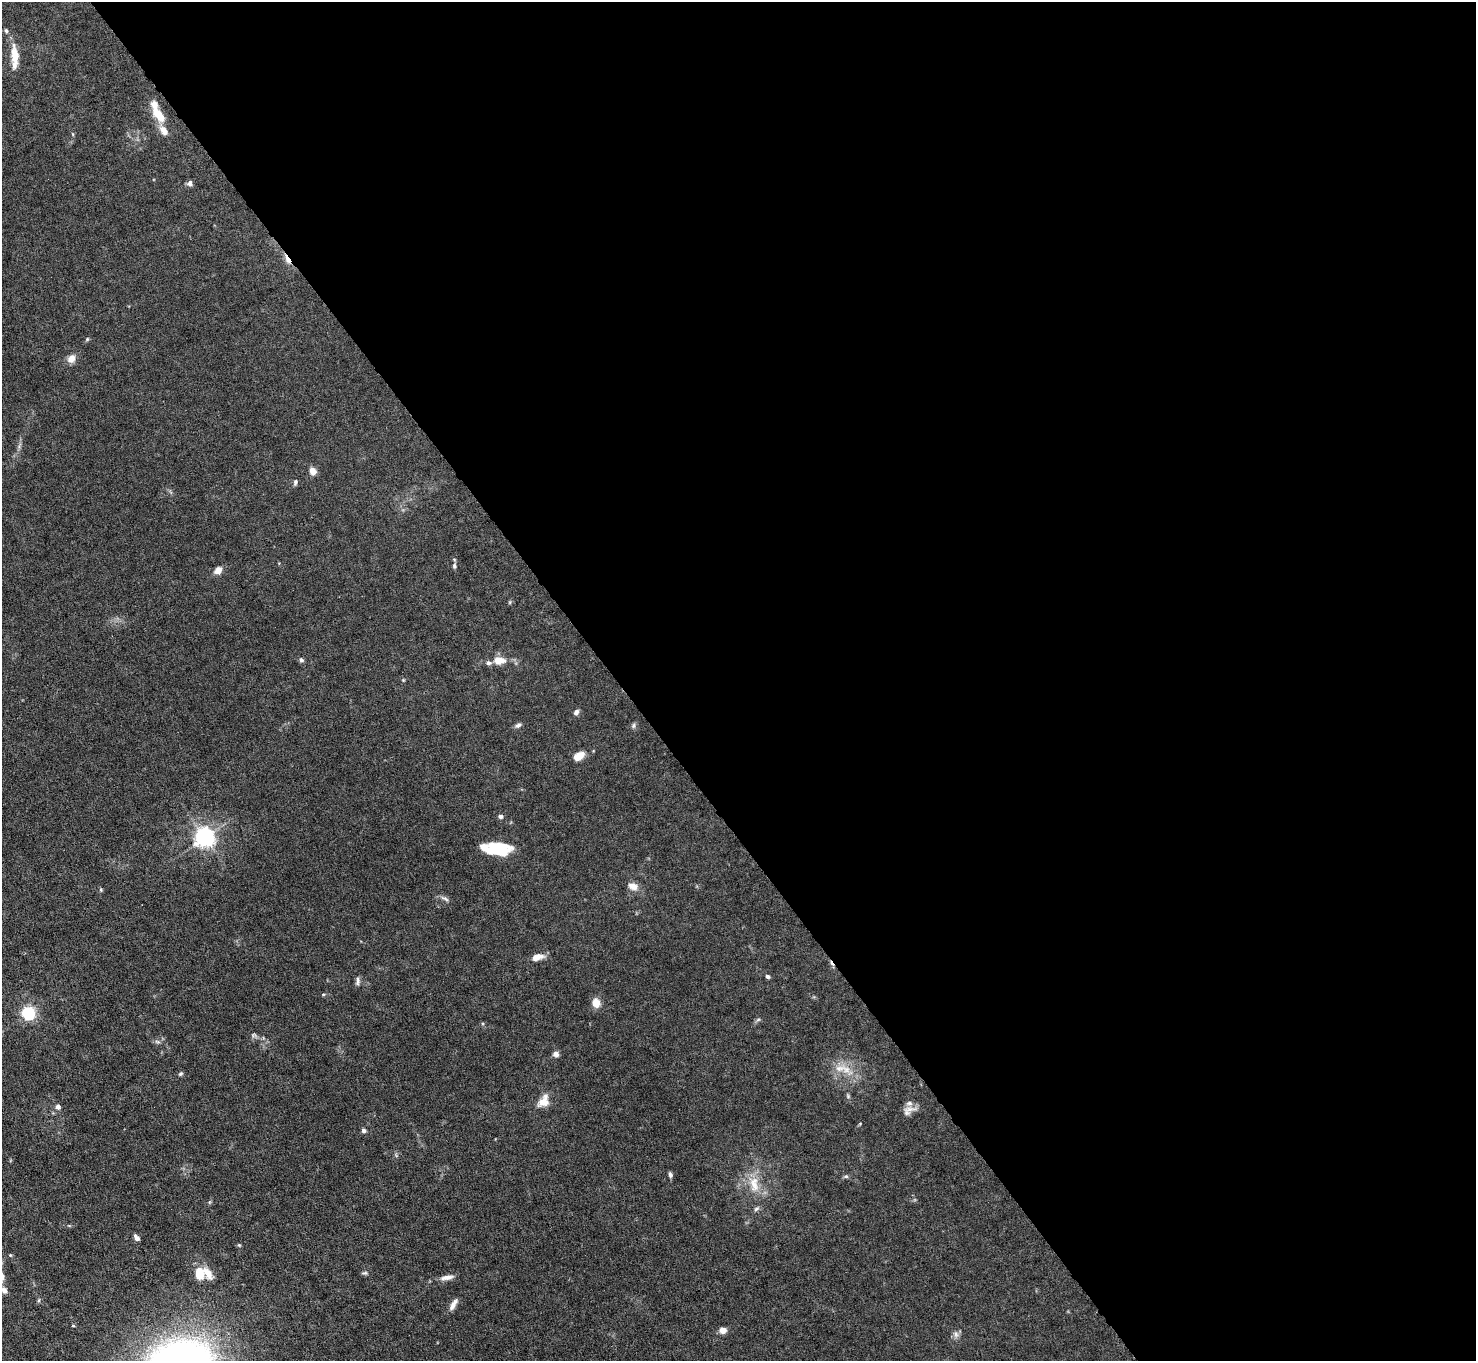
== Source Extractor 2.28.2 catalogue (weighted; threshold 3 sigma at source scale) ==
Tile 8 of 4 x 4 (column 4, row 2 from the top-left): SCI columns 4421-5894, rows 2875-4233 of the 5894 x 5887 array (HDU 1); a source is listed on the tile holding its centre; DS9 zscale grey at full resolution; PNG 1478 x 1363 px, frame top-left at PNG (2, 2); no overlay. Shown black and unused: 58% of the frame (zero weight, under 4 of 8 exposures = <1% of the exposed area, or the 3 px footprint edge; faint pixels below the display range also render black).
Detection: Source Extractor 2.28.2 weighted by HDU 2 'WHT'; one run over the whole footprint, this tile lists its part. Background 0.0531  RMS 0.0029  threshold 0.0118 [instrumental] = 3 sigma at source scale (4.09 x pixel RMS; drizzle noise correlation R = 1.36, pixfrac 0.8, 0.05/0.05 arcsec/px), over >= 5 px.
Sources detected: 70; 2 inside a brighter object's white glare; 1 cosmic-ray / hot-pixel residue — not listed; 6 inside a brighter listed object's ellipse — not listed separately; the other 61 listed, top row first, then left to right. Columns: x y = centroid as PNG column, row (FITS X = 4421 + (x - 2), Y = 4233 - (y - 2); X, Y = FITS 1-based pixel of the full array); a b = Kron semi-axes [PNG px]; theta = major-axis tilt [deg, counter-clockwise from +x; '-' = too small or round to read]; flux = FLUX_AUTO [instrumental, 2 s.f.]
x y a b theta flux
6 31 6 5 - 0.46
15 55 21 8 -84 4.9
159 116 16 8 -51 5.5
164 131 15 9 -51 2.2
72 134 5 3 - 0.28
190 183 6 6 - 1
287 259 15 5 -61 1.8
87 339 6 5 - 0.35
71 359 10 8 54 2
19 446 10 4 62 0.66
313 471 9 7 -64 2
295 482 7 5 77 0.65
454 566 7 5 -81 0.56
218 570 7 5 41 2.8
301 660 6 5 - 0.64
499 660 9 6 -3 4.5
488 663 8 6 -2 0.89
403 680 4 4 - 0.25
576 712 7 5 56 0.93
518 725 8 5 25 0.77
633 725 7 5 87 0.58
579 756 9 6 33 3.9
500 816 6 5 - 0.76
204 837 7 6 - 150
502 852 20 9 22 5.2
633 886 13 9 -15 2
101 890 5 4 - 0.34
445 898 12 5 -31 0.81
538 957 15 7 14 2.3
768 976 5 4 - 0.55
358 981 12 5 85 0.81
323 994 5 3 - 0.28
596 1003 9 8 - 2.9
28 1013 6 5 - 53
758 1020 6 4 20 0.43
254 1035 7 6 - 0.59
157 1042 9 4 -9 0.59
556 1054 7 6 - 1.2
846 1070 24 10 -36 4.4
180 1074 6 5 - 0.44
848 1096 6 4 -72 0.4
543 1101 19 12 53 3.4
58 1107 5 4 - 1.6
909 1109 21 8 7 2
363 1130 6 6 - 0.64
670 1175 7 5 -74 0.68
846 1176 6 5 - 0.44
754 1184 26 13 -82 5.8
210 1202 6 4 70 0.33
136 1238 7 5 -52 1.1
239 1245 6 3 -44 0.29
10 1255 5 4 - 0.26
199 1272 15 10 -85 4.8
364 1273 8 5 10 0.53
447 1277 18 6 10 1.7
4 1290 9 7 -54 1.2
39 1300 6 4 71 0.36
453 1304 16 6 58 1.7
73 1326 5 3 - 0.27
723 1330 5 5 - 3.1
956 1334 10 8 -80 1.1
Overlapping masked pixels (flux is a lower limit): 1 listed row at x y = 287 259